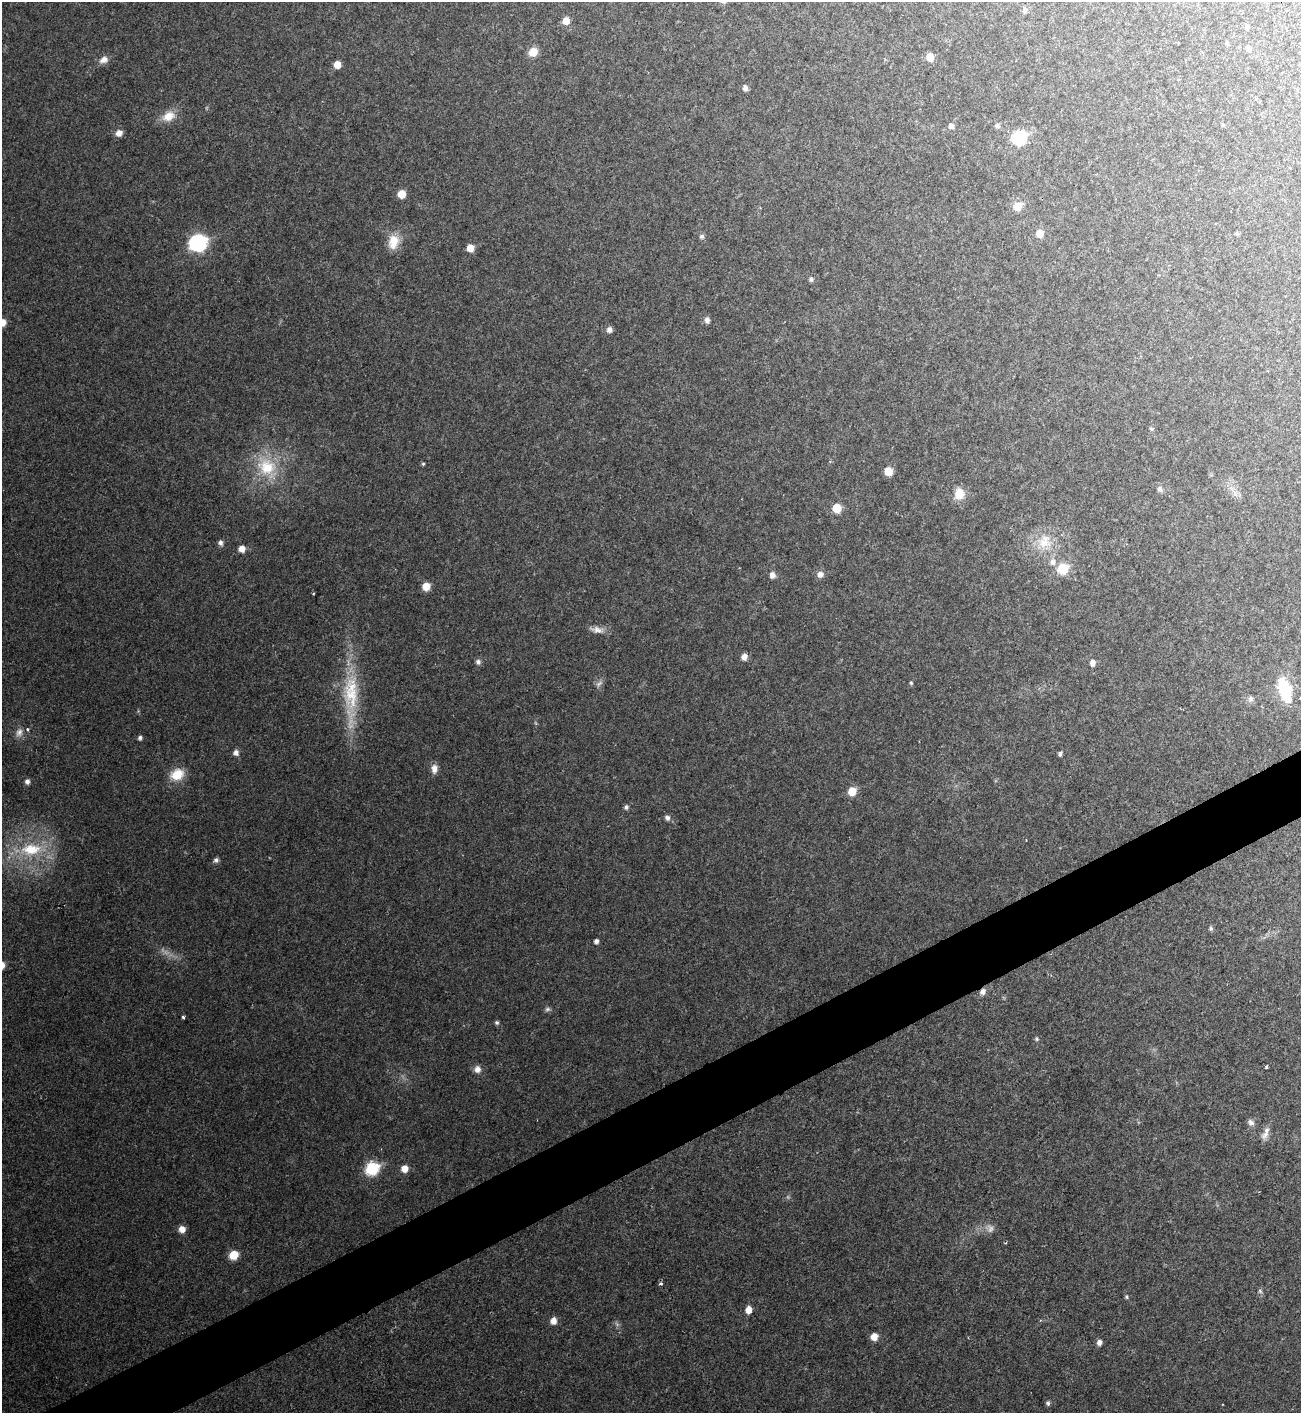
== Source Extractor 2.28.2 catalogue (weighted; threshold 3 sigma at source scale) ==
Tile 7 of 4 x 4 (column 3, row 2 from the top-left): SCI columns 2752-4050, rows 2825-4235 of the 5633 x 5646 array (HDU 1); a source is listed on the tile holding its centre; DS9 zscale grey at full resolution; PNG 1303 x 1415 px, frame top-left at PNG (2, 2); no overlay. Shown black and unused: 4% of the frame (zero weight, under 2 of 3 exposures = <1% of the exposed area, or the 3 px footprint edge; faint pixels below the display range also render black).
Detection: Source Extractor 2.28.2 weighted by HDU 2 'WHT'; one run over the whole footprint, this tile lists its part. Background 0.0477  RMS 0.0075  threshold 0.0339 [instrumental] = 3 sigma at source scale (4.5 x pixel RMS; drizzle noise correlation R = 1.50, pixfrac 1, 0.05/0.05 arcsec/px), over >= 5 px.
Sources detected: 97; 5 too faint to see at this stretch — not listed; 3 inside a brighter listed object's ellipse — not listed separately; the other 89 listed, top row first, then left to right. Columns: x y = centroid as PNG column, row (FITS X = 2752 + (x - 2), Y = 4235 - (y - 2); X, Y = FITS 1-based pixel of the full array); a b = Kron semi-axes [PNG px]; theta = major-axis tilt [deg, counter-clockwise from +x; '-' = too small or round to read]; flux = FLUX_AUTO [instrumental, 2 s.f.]
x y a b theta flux
1024 10 8 6 76 2.3
566 21 6 6 - 9.3
1246 26 6 5 - 1.8
1227 43 5 4 - 1.2
1249 48 6 5 - 3
533 52 8 7 - 12
930 57 6 6 - 11
104 60 11 8 32 5.7
337 65 6 6 - 8.2
745 88 6 5 - 3.3
168 116 18 13 24 12
1223 125 5 4 - 0.77
951 126 6 5 - 3.9
997 126 6 5 - 2.1
119 133 7 6 - 5.8
1019 137 8 7 - 91
402 194 7 7 - 10
1018 206 9 8 - 10
1039 234 7 7 - 7.6
1237 234 5 4 - 1.3
702 236 6 6 - 2.1
393 242 20 14 80 14
198 243 10 9 - 130
470 248 6 6 - 9.5
811 279 7 6 - 1.9
707 320 7 6 - 3.4
2 322 7 6 - 7.7
609 330 6 6 - 3.6
1151 429 6 5 - 1.4
423 464 4 4 - 1
267 467 38 25 -51 41
888 471 6 6 - 13
1160 489 8 8 - 2.7
959 494 15 12 84 11
1235 494 12 5 -64 3.8
837 508 7 7 - 17
1044 542 24 23 - 23
220 543 7 6 - 2.9
242 549 6 6 - 7.1
1063 569 8 7 - 31
820 574 7 7 - 4.6
772 575 7 6 - 4.4
426 586 7 6 - 11
314 593 3 2 - 0.64
597 630 20 8 -11 5.9
744 657 6 6 - 5.5
478 662 7 6 - 2.7
1092 663 7 6 - 4.1
911 683 5 4 - 1
1285 689 20 11 -74 49
1251 699 9 8 - 3.1
350 718 113 17 90 50
19 732 13 9 72 5
140 738 5 5 - 1.8
236 753 7 7 - 3.9
1060 753 5 4 - 1.9
434 769 11 8 89 5.5
177 774 17 13 27 16
27 781 6 5 - 3
852 791 8 7 - 12
626 807 6 5 - 2.2
667 818 7 6 - 2.9
1026 840 2 2 - 0.43
31 849 39 19 5 45
216 860 6 6 - 2.4
1211 928 6 5 - 1.7
596 941 5 4 - 2.6
983 991 8 7 - 4.2
547 1009 8 6 22 1.9
183 1017 4 3 - 2.4
497 1022 6 5 - 1.4
1037 1039 6 5 - 1.4
1266 1068 3 3 - 1.3
477 1069 9 8 - 4.8
1251 1122 9 7 -44 3.3
1266 1134 16 8 57 5.3
372 1168 7 7 - 87
404 1169 7 6 - 8
182 1229 7 6 - 6.6
234 1255 7 6 - 19
660 1284 5 4 - 1.4
1260 1291 7 5 -47 1.5
1126 1297 6 5 - 1.2
748 1310 6 5 - 8.9
1040 1320 4 3 - 0.84
553 1321 7 6 - 5.9
874 1337 6 6 - 9
1099 1342 6 5 - 3.6
1048 1403 5 5 - 1.9
Overlapping masked pixels (flux is a lower limit): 1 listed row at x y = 983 991
Isophote crosses this tile's border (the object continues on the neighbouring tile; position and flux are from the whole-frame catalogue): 1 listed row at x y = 2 322